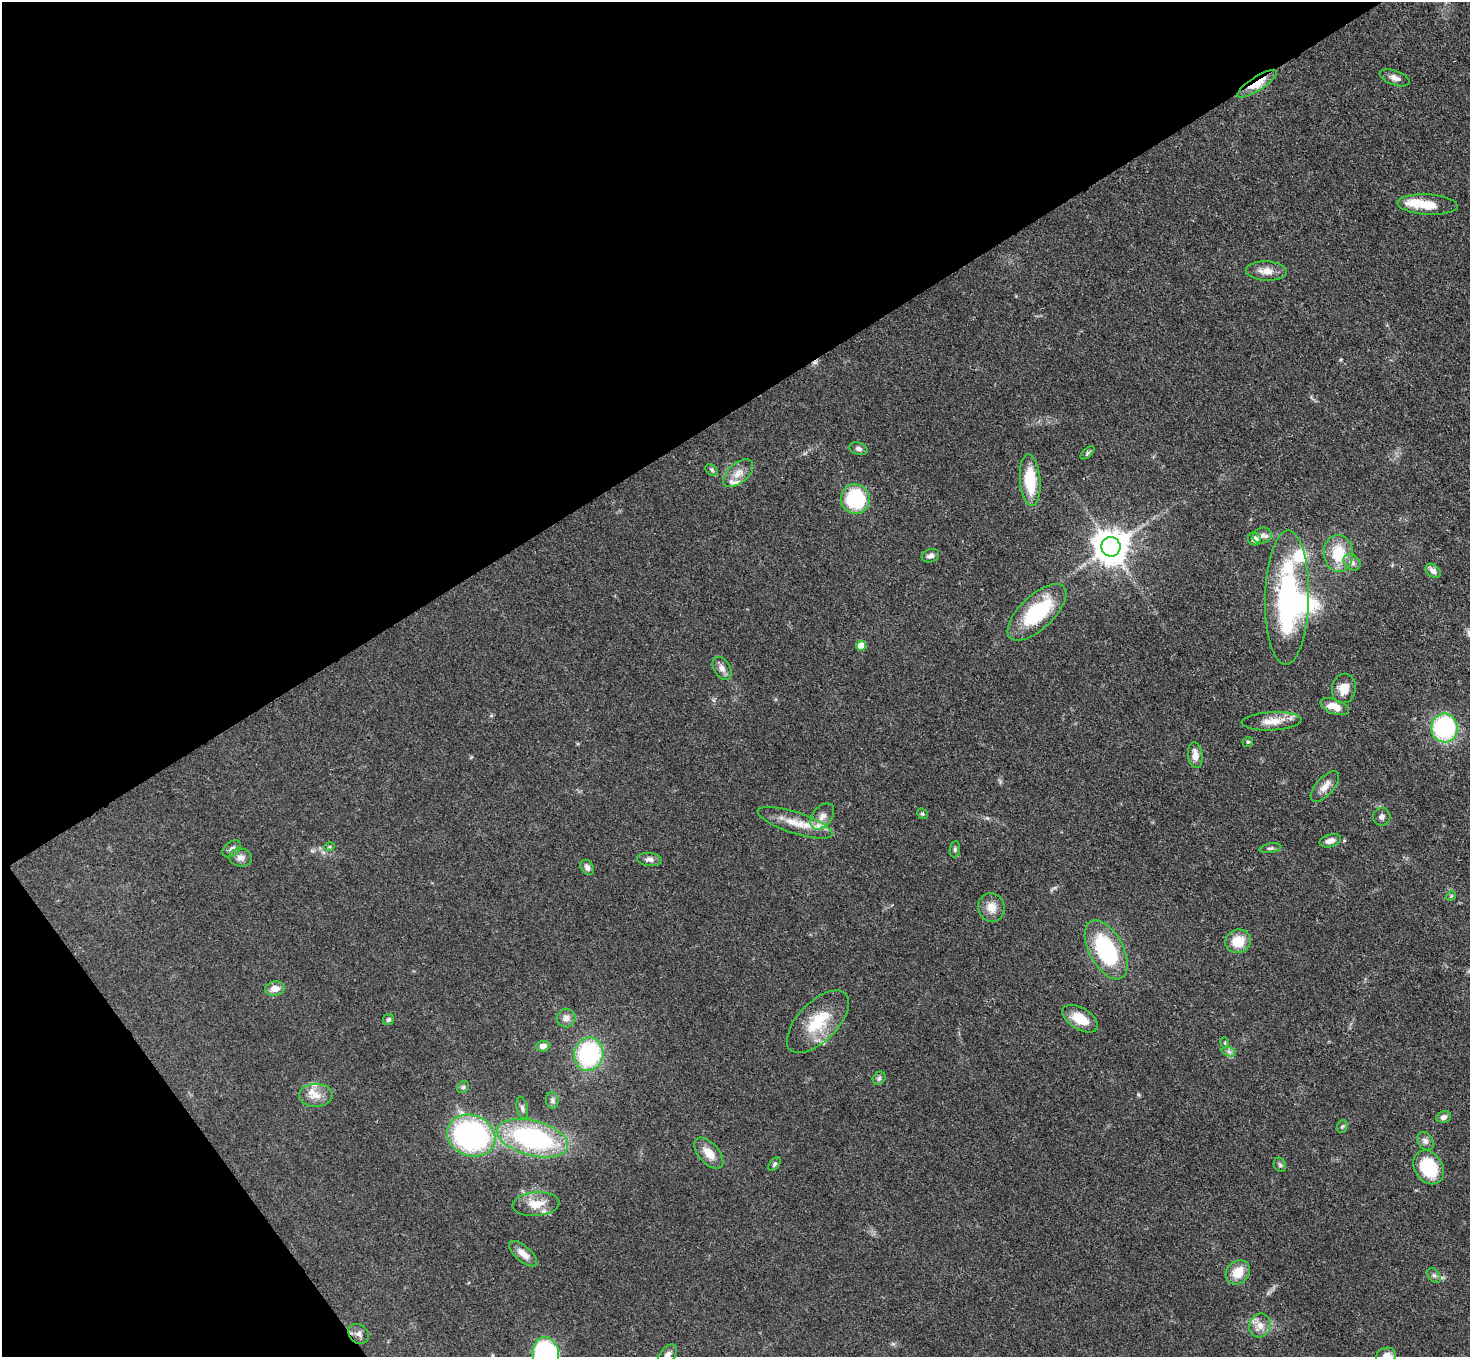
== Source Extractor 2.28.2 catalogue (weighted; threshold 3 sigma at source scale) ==
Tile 5 of 4 x 4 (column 1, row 2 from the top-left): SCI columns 3-1470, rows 3006-4360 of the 5877 x 5870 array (HDU 1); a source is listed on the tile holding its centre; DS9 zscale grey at full resolution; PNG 1472 x 1359 px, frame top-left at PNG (2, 2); each listed source drawn as its Kron ellipse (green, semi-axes under 4 px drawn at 4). Shown black and unused: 35% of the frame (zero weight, under 3 of 4 exposures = <1% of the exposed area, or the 3 px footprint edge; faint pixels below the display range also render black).
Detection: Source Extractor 2.28.2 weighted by HDU 2 'WHT'; one run over the whole footprint, this tile lists its part. Background 0.0533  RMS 0.005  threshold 0.0226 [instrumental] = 3 sigma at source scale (4.5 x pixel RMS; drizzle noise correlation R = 1.50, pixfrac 1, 0.05/0.05 arcsec/px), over >= 5 px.
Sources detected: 86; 1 inside a brighter object's white glare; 1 cosmic-ray / hot-pixel residue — neither listed nor drawn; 8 inside a brighter listed object's ellipse — not listed separately; the other 76 listed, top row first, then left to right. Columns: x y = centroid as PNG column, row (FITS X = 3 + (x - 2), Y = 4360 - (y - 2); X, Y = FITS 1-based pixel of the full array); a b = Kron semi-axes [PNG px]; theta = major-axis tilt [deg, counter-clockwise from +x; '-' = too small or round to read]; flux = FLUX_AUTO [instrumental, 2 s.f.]
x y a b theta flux
1395 78 16 7 -20 2.9
1257 84 23 7 33 10
1428 205 30 10 -3 9.9
1266 271 20 9 -3 5.5
858 449 9 6 -17 1.6
1087 453 8 4 42 0.89
712 470 7 5 -37 0.92
738 473 18 10 41 5.4
1030 480 26 10 -85 20
855 499 15 14 - 38
1262 536 9 7 18 2.4
1254 539 6 6 - 2.7
1111 547 10 9 - 1100
1338 553 18 14 -85 17
930 556 9 6 21 2.3
1352 562 9 7 -44 2.4
1433 571 8 6 -39 2.5
1287 598 67 22 89 92
1037 612 37 16 43 38
861 646 5 5 - 7.3
722 668 12 8 -57 2.9
1344 689 15 12 80 6.9
1335 707 15 7 -20 7.2
1272 721 30 9 3 7.3
1444 728 14 13 - 60
1248 742 5 4 - 0.71
1195 755 13 7 -83 4.6
1325 787 19 8 48 4.6
922 814 6 5 - 0.8
822 816 15 9 52 4.7
1382 817 9 8 - 1.8
795 823 39 10 -18 12
1330 841 11 6 16 3.2
329 847 5 3 - 0.61
1270 848 11 4 9 1.3
232 849 10 7 38 2.1
955 849 8 5 81 1
241 858 11 9 -9 2.7
649 859 12 6 -6 2.2
587 867 8 6 -54 1.9
1451 896 5 4 - 0.55
991 907 14 13 - 5.7
1238 941 13 11 17 11
1106 950 32 17 -61 50
275 989 10 7 10 4.7
566 1018 9 9 - 2.6
1080 1019 20 10 -32 10
388 1020 6 5 - 1.1
818 1022 39 19 46 21
1225 1043 5 3 - 0.51
543 1046 6 5 - 2.8
1229 1052 7 4 -19 1.3
589 1054 17 14 77 51
879 1078 7 5 46 1.1
463 1087 6 5 - 0.91
316 1095 17 11 2 5.8
552 1100 8 6 -75 1.4
522 1108 11 5 -77 1.5
1444 1117 7 6 - 1.9
1342 1126 6 5 - 0.86
471 1136 24 20 -20 110
533 1138 36 17 -15 86
1425 1141 10 7 -58 2.1
709 1153 18 10 -49 7.1
774 1164 8 4 54 0.93
1280 1165 7 6 - 1.1
1429 1167 18 14 -56 27
536 1204 23 12 5 9
523 1254 17 7 -40 5
1238 1272 13 11 45 8.8
1434 1275 8 5 -52 1.4
1260 1325 12 10 67 5.2
359 1334 11 9 -41 2.6
546 1354 17 13 -83 95
668 1355 12 7 50 2.9
1386 1356 10 8 19 4.1
Overlapping masked pixels (flux is a lower limit): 1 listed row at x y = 1257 84
Isophote crosses this tile's border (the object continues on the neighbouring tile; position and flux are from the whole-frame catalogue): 3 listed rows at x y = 546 1354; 668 1355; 1386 1356